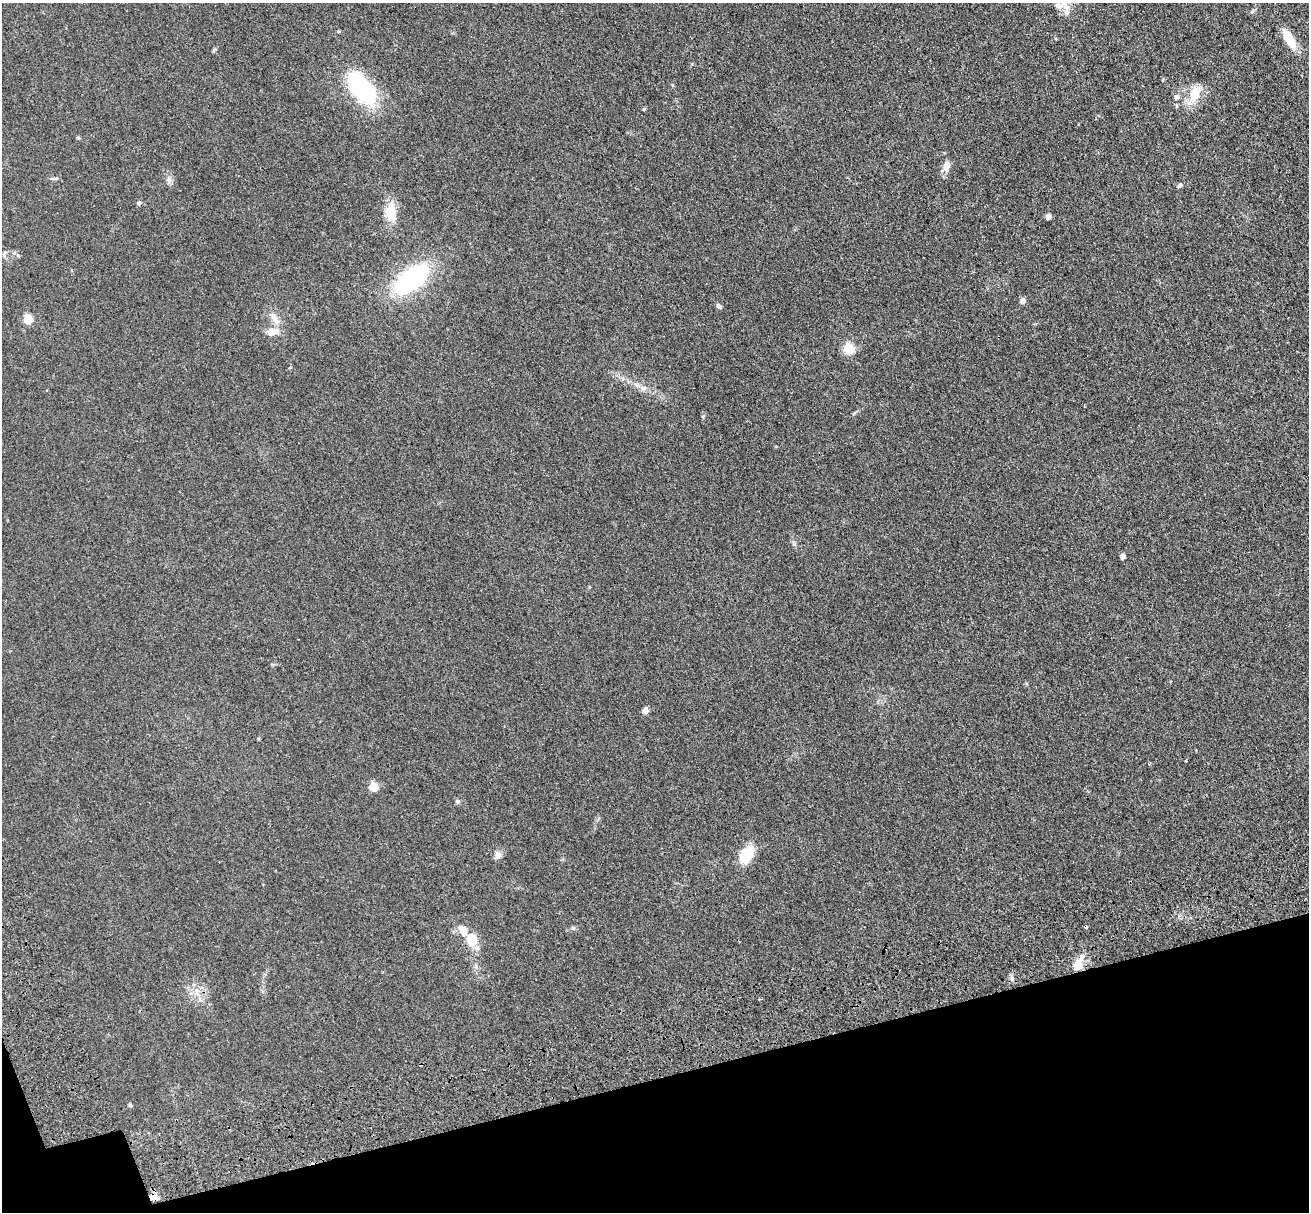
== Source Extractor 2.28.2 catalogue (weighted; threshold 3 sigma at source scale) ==
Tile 14 of 4 x 4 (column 2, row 4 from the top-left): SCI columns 1487-2793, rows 437-1646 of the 5581 x 5561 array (HDU 1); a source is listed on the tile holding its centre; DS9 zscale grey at full resolution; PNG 1311 x 1214 px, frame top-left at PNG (2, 3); no overlay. Shown black and unused: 12% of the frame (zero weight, under 3 of 4 exposures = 11% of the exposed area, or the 3 px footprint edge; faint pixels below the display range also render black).
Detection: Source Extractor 2.28.2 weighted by HDU 2 'WHT'; one run over the whole footprint, this tile lists its part. Background 0.0493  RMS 0.0055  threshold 0.025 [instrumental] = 3 sigma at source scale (4.5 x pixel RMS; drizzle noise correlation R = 1.50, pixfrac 1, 0.05/0.05 arcsec/px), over >= 5 px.
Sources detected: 39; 1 inside a brighter object's white glare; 1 cosmic-ray / hot-pixel residue — not listed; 3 inside a brighter listed object's ellipse — not listed separately; the other 34 listed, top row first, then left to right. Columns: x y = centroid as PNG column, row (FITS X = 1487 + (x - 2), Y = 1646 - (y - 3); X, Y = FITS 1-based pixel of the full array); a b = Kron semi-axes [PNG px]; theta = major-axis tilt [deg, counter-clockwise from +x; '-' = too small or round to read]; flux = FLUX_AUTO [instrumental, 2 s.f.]
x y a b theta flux
1065 6 26 8 -72 5.3
338 31 5 4 - 0.56
1289 39 25 10 -58 9.9
362 89 27 14 -49 73
1194 94 22 13 78 9.5
1176 97 6 6 - 1.2
644 109 5 4 - 0.55
78 138 6 4 -1 0.59
946 166 14 8 71 4.3
169 179 8 6 89 1.7
1180 186 6 5 - 1.1
139 203 6 5 - 0.93
391 212 25 14 -85 9.7
1048 216 7 6 - 1.4
14 253 6 5 - 0.94
411 280 41 20 37 55
1022 301 5 4 - 4.4
719 306 8 5 -41 1.3
274 318 20 9 -56 5
28 320 5 5 - 25
272 332 12 8 6 5.9
848 349 5 5 - 40
643 388 8 7 - 2
1122 557 5 4 - 3.9
645 710 8 6 72 2
373 787 5 5 - 21
458 801 6 5 - 0.93
498 855 11 8 81 2.5
745 859 15 9 -71 11
471 939 15 12 -79 10
1078 965 13 10 88 6.7
1012 978 8 4 -71 1.2
130 1105 6 5 - 0.67
154 1197 12 6 -6 3.3
Overlapping masked pixels (flux is a lower limit): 1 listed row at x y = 154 1197
Isophote crosses this tile's border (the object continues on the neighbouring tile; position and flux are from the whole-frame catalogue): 1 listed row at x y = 1065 6
Unlisted compact peaks at least as high as the median listed source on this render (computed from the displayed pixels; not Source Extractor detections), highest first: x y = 573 928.